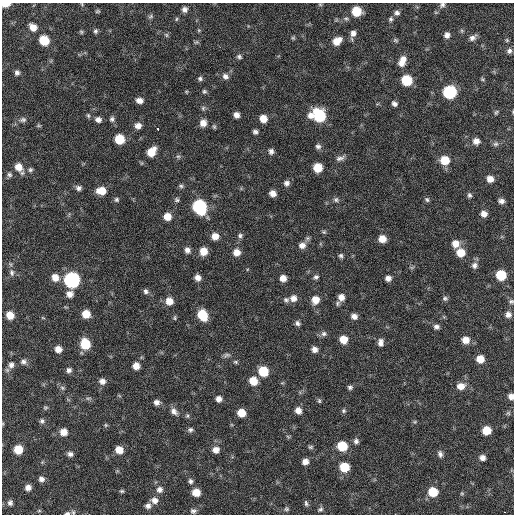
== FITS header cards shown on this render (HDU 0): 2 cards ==
NAXIS1  =                  512 / Axis length
NAXIS2  =                  512 / Axis length

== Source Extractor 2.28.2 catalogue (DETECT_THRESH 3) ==
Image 512 x 512 px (HDU 0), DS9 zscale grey, 1 PNG px = 1 image px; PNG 516 x 516 px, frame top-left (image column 1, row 512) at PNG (2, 3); no overlay
Background 58.4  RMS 8.3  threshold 25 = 3 sigma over >= 5 px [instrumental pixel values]
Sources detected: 192; all 192 listed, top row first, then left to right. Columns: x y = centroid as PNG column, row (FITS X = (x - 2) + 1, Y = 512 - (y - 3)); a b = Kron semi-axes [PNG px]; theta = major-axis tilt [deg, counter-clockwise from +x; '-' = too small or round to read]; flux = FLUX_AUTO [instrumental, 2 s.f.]
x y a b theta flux
6 4 6 4 1 7300
82 4 5 3 - 510
320 4 6 4 -1 630
442 5 8 6 44 1600
185 9 6 6 - 2200
97 11 6 4 2 810
356 11 7 7 - 15000
397 13 7 6 - 1700
150 16 7 6 - 1100
346 18 7 5 -17 1100
176 19 6 4 88 720
391 19 6 6 - 1200
33 27 8 6 -47 5300
199 30 5 5 - 690
95 31 6 5 - 1200
81 32 6 5 - 810
353 33 8 7 - 2900
166 35 6 5 - 960
447 35 7 6 - 2500
293 38 6 5 - 790
472 38 10 7 29 2400
44 40 8 7 - 14000
395 40 7 5 -3 900
507 40 6 5 - 800
337 41 9 7 35 7100
196 42 7 5 21 860
509 51 7 6 - 1900
239 57 7 6 - 1300
403 59 8 7 - 3400
401 63 9 7 -28 3600
17 72 6 6 - 1800
225 76 8 7 - 2300
200 79 6 5 - 1300
482 79 6 4 -23 760
407 80 7 7 - 21000
204 91 6 6 - 1100
186 92 5 4 - 610
450 92 8 8 - 62000
139 101 8 6 -8 3000
394 104 7 5 -35 1900
203 108 7 6 - 1200
496 112 8 4 52 940
513 112 5 3 - 440
88 115 6 5 - 940
236 115 6 5 - 2900
311 115 8 7 - 3400
319 116 10 8 -56 38000
112 119 7 7 - 1600
263 119 7 7 - 6200
23 120 10 7 11 1900
98 120 8 6 -19 2600
203 123 8 7 - 4300
39 126 7 3 8 670
138 126 8 8 - 3100
214 127 6 4 -63 830
158 129 3 3 - 5800
255 132 5 5 - 1600
119 139 7 7 - 17000
476 141 8 7 - 3700
496 144 8 7 - 1600
318 146 8 6 -17 1800
271 151 7 6 - 2100
151 152 9 7 54 10000
178 156 6 6 - 1100
340 158 14 6 20 2300
445 160 8 8 - 11000
18 167 10 8 -58 6000
318 168 7 7 - 11000
30 170 6 5 - 1100
9 175 7 6 - 1300
490 179 7 7 - 4200
286 183 7 7 - 2200
181 186 8 5 -10 1200
78 188 7 6 - 1900
101 191 9 7 0 8400
273 193 6 6 - 3700
469 195 6 5 - 1300
116 199 6 6 - 1200
177 200 7 6 - 1200
336 200 7 7 - 1500
427 200 6 5 - 1100
501 201 6 5 - 2100
199 207 9 8 - 80000
484 214 7 6 - 3200
167 217 7 7 - 6400
324 232 7 5 -15 930
215 236 7 7 - 5000
240 236 7 6 - 1400
382 239 7 7 - 6100
455 244 8 8 - 5300
302 245 9 8 - 3400
187 250 8 7 - 2500
203 251 7 7 - 7200
237 252 8 7 - 4900
461 253 8 8 - 8600
341 256 6 5 - 1300
474 265 8 8 - 2400
412 267 6 4 19 840
12 272 10 7 -84 2400
501 275 7 7 - 20000
55 277 8 8 - 5500
316 277 7 6 - 1500
198 278 7 6 - 3400
283 278 6 6 - 4300
388 278 7 6 - 2700
72 280 8 8 - 130000
146 291 7 7 - 1600
70 294 7 7 - 3500
341 297 7 7 - 4000
293 298 8 8 - 3700
445 298 7 6 - 1200
286 300 7 6 - 1500
315 300 8 7 - 6500
169 301 8 8 - 5900
511 301 7 6 - 1300
337 303 7 6 - 1100
86 314 7 6 - 8700
508 314 7 7 - 2700
10 315 7 6 - 7500
202 315 9 7 -63 18000
354 316 7 6 - 2800
43 318 6 3 -19 550
175 318 6 5 - 810
297 323 6 6 - 1700
436 327 7 6 - 1800
324 334 7 6 - 1800
343 339 7 7 - 7900
465 340 8 7 - 5300
381 342 9 6 -89 2700
85 344 8 7 - 19000
58 349 7 6 - 4300
314 349 6 6 - 3000
226 355 10 6 12 1500
480 359 7 6 - 7300
23 362 8 7 - 2000
236 362 6 5 - 870
11 365 9 8 - 2700
136 366 6 6 - 5100
69 370 7 6 - 1900
263 371 8 7 - 16000
102 381 8 7 - 2900
253 381 8 7 - 8600
461 386 9 8 - 5100
350 387 6 5 - 1300
62 388 7 5 -23 1200
511 396 6 5 - 3000
88 398 8 4 7 1100
219 399 6 6 - 3100
319 401 7 5 -74 870
157 402 6 6 - 2400
45 408 6 5 - 840
298 410 7 6 - 3700
174 411 11 8 -47 2900
343 411 6 5 - 990
241 413 7 6 - 8500
508 413 6 5 - 960
187 416 6 5 - 950
42 421 7 6 - 1400
415 422 6 5 - 720
106 425 5 5 - 760
190 430 7 6 - 1400
486 430 7 6 - 11000
64 432 7 7 - 5200
356 441 7 6 - 1800
342 446 7 7 - 18000
310 447 7 5 0 980
18 449 7 7 - 11000
119 450 8 7 - 6300
216 450 8 7 - 3900
70 454 6 5 - 2000
440 454 8 6 -71 1900
482 458 7 6 - 2600
305 462 6 6 - 3300
344 467 7 7 - 15000
41 479 7 6 - 2300
190 481 7 6 - 1500
28 487 6 6 - 3000
160 489 8 8 - 2900
122 491 6 4 -13 900
196 492 7 6 - 7000
433 492 7 7 - 15000
462 493 5 5 - 740
154 500 9 8 - 3400
10 503 7 6 - 1800
306 503 8 5 -81 1200
148 506 7 6 - 2400
286 509 6 6 - 1000
320 509 7 6 - 1300
39 511 6 4 0 760
193 511 7 6 - 1600
504 512 3 2 - 5900
67 513 8 5 6 1700
At the frame edge (FLAGS 8, measured only in part): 7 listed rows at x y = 6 4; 82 4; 442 5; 513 112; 511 301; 511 396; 67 513